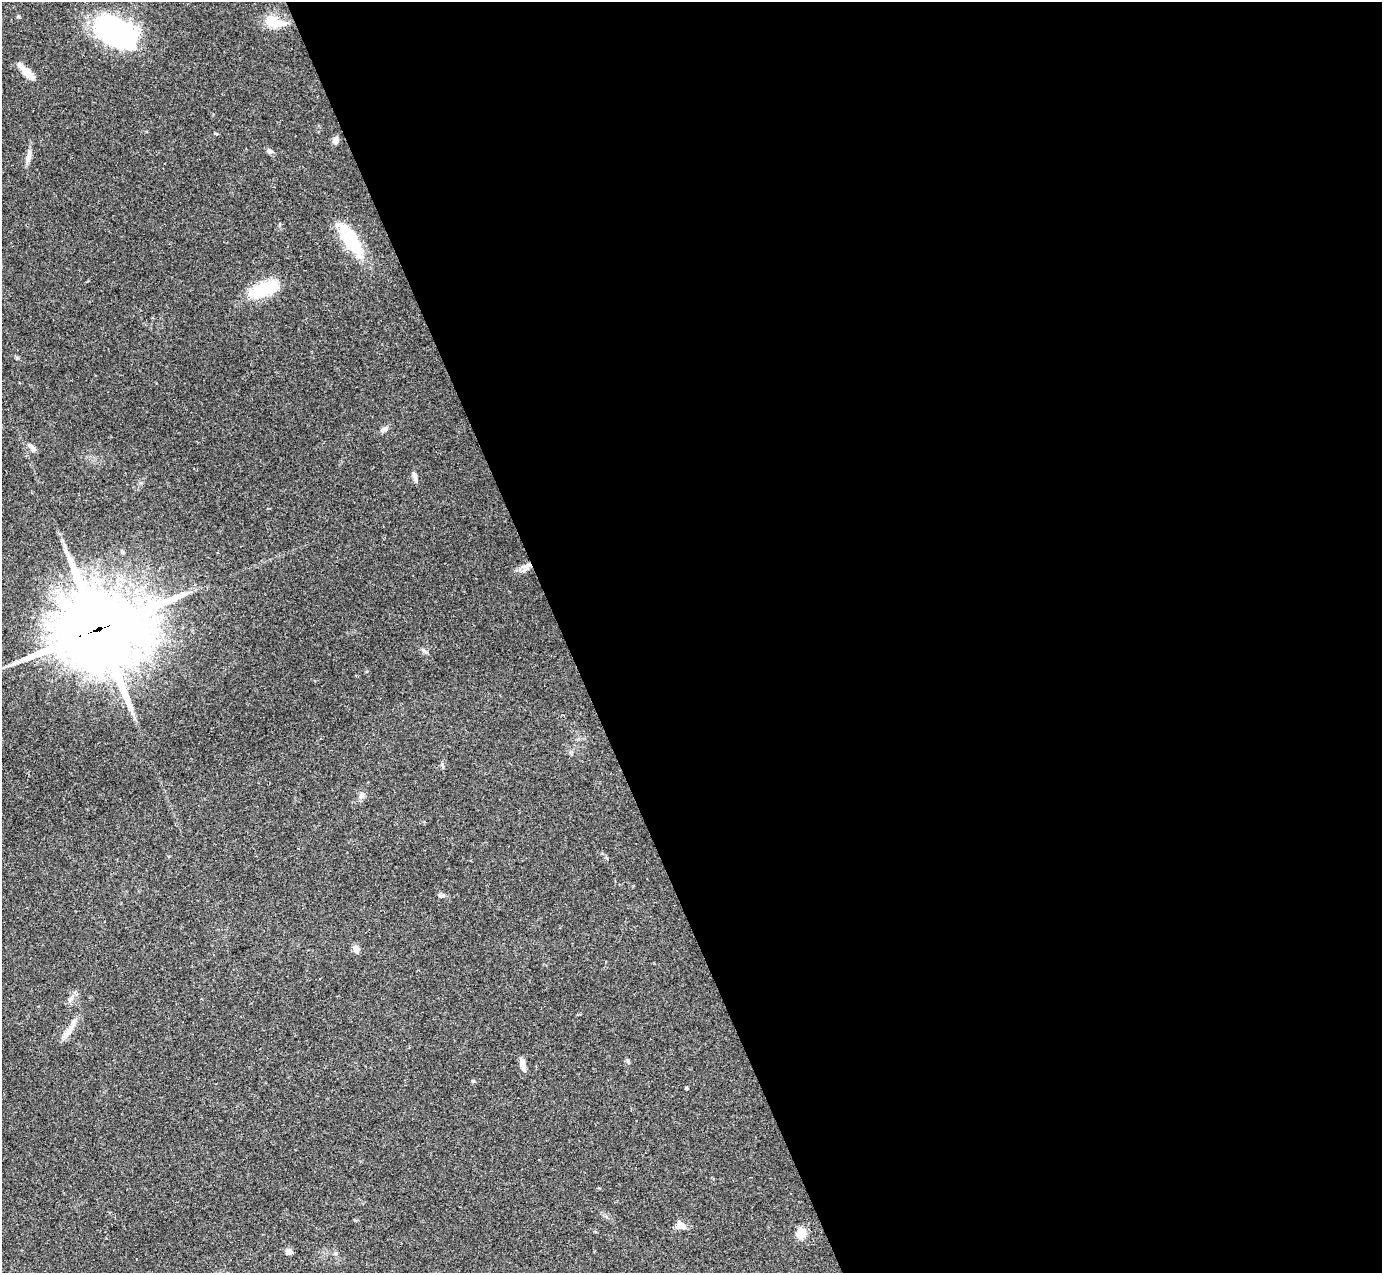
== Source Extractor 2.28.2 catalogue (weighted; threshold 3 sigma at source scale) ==
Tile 8 of 4 x 4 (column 4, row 2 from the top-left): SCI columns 4142-5521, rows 2819-4089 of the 5521 x 5508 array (HDU 1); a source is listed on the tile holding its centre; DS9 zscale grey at full resolution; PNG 1384 x 1275 px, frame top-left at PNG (2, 2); no overlay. Shown black and unused: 59% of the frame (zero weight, under 2 of 3 exposures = <1% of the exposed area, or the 3 px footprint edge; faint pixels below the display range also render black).
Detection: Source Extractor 2.28.2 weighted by HDU 2 'WHT'; one run over the whole footprint, this tile lists its part. Background 0.0849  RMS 0.0059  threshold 0.0267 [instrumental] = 3 sigma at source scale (4.5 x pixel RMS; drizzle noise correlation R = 1.50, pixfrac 1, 0.05/0.05 arcsec/px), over >= 5 px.
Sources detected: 32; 1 inside a brighter object's white glare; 1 cosmic-ray / hot-pixel residue — not listed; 1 inside a brighter listed object's ellipse — not listed separately; the other 29 listed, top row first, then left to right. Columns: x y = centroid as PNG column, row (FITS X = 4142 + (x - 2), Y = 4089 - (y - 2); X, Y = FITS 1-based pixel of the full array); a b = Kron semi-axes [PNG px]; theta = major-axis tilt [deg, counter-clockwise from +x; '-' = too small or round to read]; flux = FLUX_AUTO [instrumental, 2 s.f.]
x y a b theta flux
19 16 5 5 - 0.99
274 22 23 11 -16 16
114 31 43 26 -29 110
26 72 24 7 -47 7.9
215 133 7 3 -19 0.6
335 140 8 7 - 2.7
269 151 8 6 -32 1.6
29 156 17 6 80 3.5
164 164 2 2 - 0.51
350 241 46 17 -65 29
264 289 34 15 23 26
384 430 10 5 41 1.8
31 446 11 7 -34 2.6
415 476 12 5 -75 2.5
122 552 5 4 - 0.88
526 566 19 6 21 4.2
98 630 34 27 16 6600
424 651 9 5 -27 1.5
361 795 11 6 53 2.1
356 949 8 6 -57 4.3
71 999 12 6 50 2.6
69 1030 33 6 58 6.2
522 1064 16 6 -73 3.8
473 1081 5 5 - 1
686 1088 3 3 - 1.2
681 1225 13 9 -38 4.4
801 1233 12 9 70 7.9
289 1251 7 7 - 2.7
336 1253 5 5 - 0.96
Overlapping masked pixels (flux is a lower limit): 2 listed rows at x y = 526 566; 98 630
Unlisted compact peaks at least as high as the median listed source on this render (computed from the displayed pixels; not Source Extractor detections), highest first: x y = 17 358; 628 1060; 441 896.